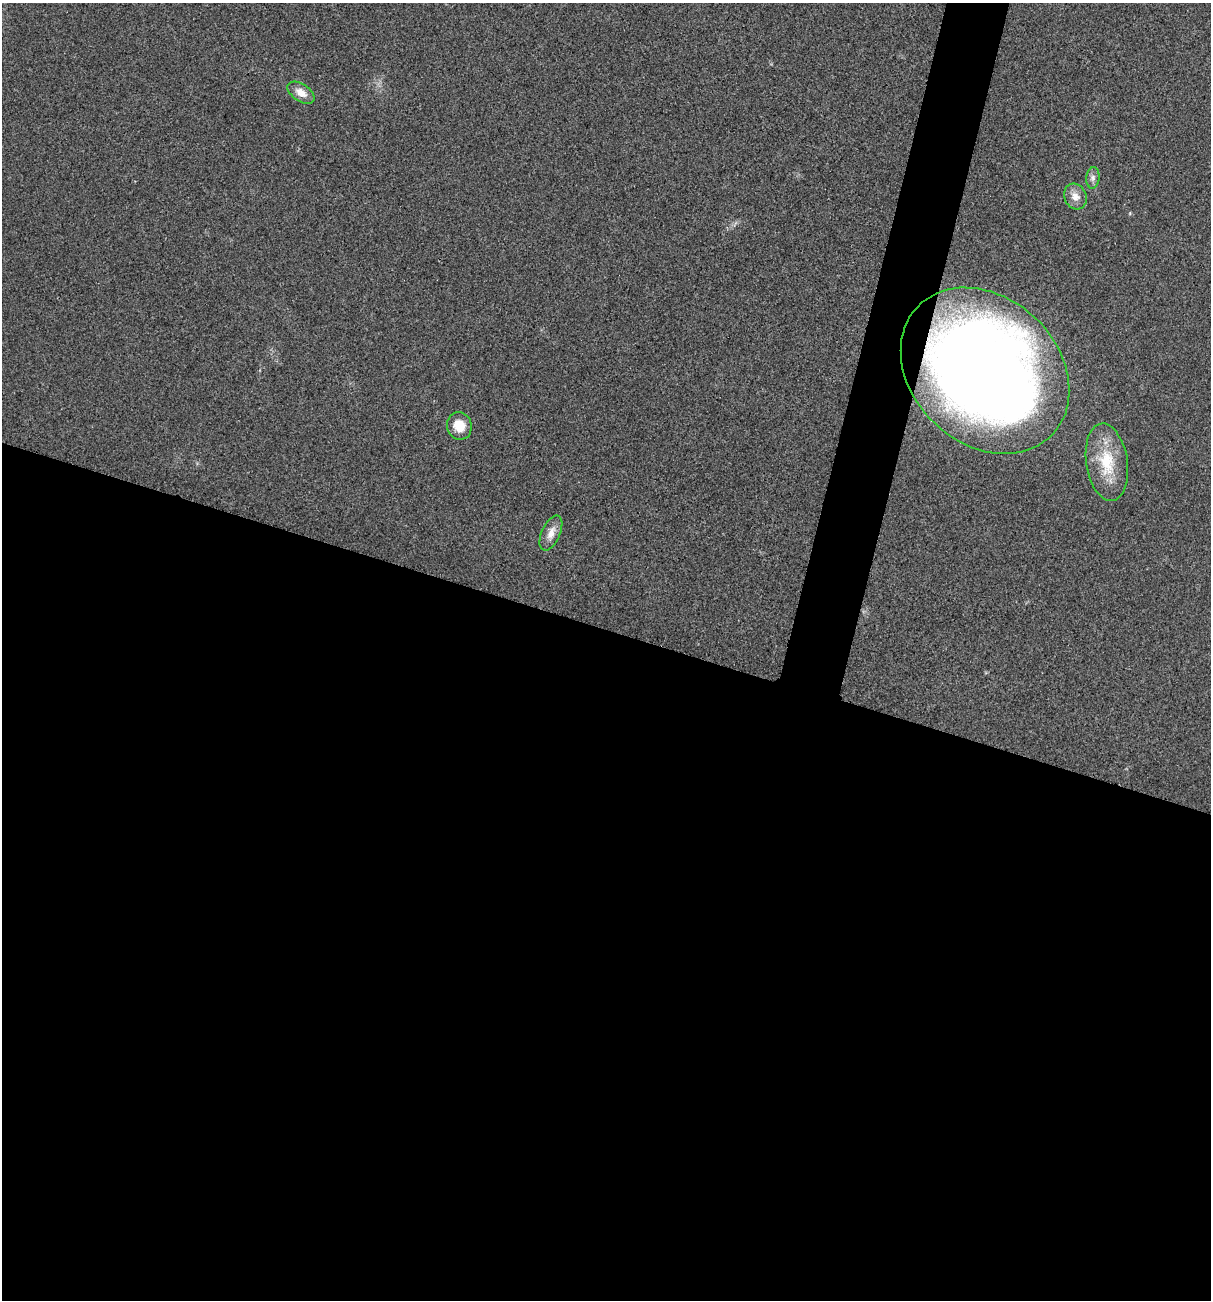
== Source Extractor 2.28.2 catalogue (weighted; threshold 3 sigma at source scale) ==
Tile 14 of 4 x 4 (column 2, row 4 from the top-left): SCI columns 1340-2548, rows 8-1305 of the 5220 x 5205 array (HDU 1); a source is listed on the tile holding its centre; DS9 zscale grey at full resolution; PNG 1213 x 1302 px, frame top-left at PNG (2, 3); each listed source drawn as its Kron ellipse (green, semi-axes under 4 px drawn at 4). Shown black and unused: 55% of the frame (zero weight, under 3 of 4 exposures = <1% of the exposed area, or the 3 px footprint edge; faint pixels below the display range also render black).
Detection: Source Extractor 2.28.2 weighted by HDU 2 'WHT'; one run over the whole footprint, this tile lists its part. Background 0.0264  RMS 0.0059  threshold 0.0265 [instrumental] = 3 sigma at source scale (4.5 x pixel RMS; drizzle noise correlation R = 1.50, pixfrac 1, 0.05/0.05 arcsec/px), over >= 5 px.
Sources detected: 7; all 7 listed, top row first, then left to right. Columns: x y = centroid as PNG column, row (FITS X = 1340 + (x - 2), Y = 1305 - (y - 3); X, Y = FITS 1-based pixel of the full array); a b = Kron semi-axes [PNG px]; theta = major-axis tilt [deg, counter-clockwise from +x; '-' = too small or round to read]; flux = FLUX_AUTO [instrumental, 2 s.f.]
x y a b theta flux
301 93 15 8 -34 5.9
1093 178 11 6 84 2.3
1075 197 13 11 -64 5
985 371 93 73 -43 750
459 426 14 12 -74 9.1
1107 462 39 20 -81 25
551 533 19 9 66 5.4
Overlapping masked pixels (flux is a lower limit): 1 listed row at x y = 985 371